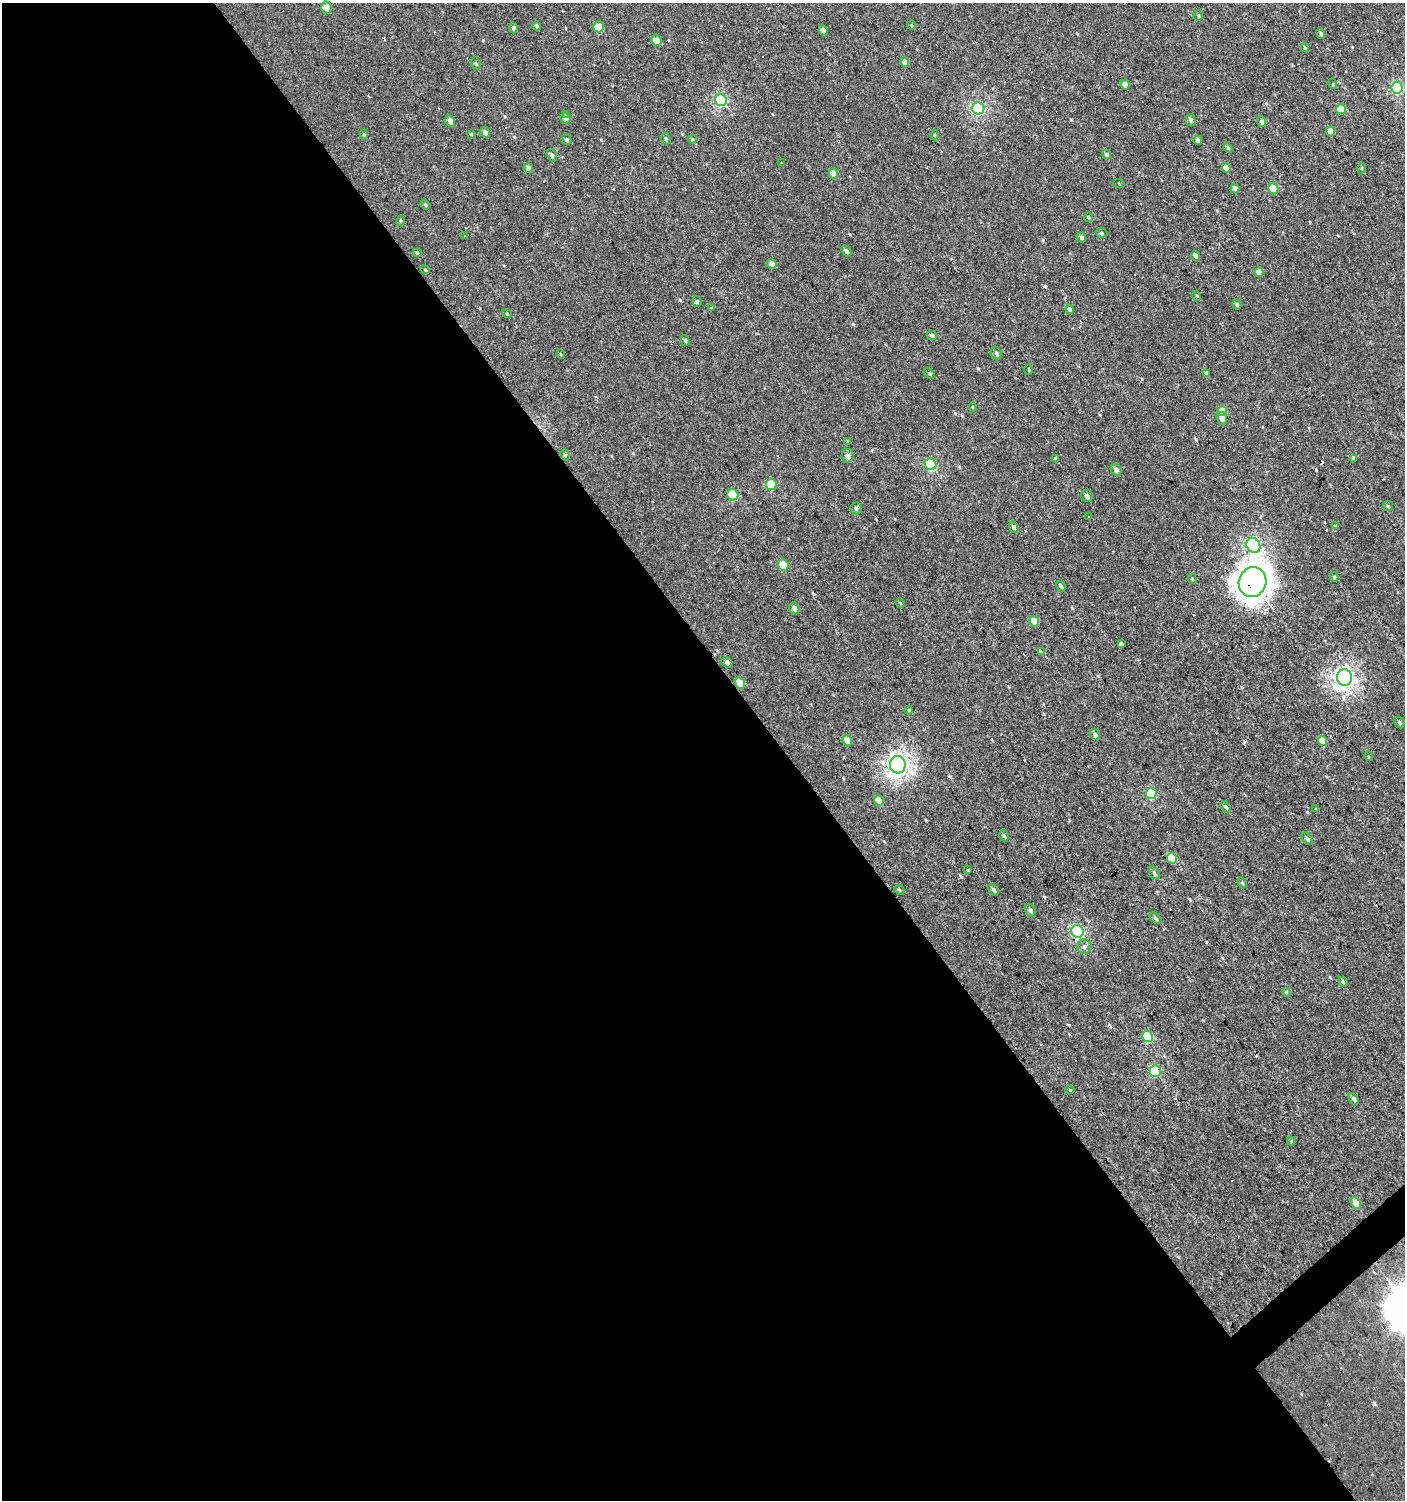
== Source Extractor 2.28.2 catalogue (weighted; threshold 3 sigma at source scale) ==
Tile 9 of 4 x 4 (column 1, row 3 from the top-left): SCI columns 201-1603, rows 1499-2996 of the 5947 x 5993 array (HDU 1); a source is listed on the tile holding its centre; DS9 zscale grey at full resolution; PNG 1407 x 1502 px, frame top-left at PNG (2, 3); each listed source drawn as its Kron ellipse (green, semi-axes under 4 px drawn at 4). Shown black and unused: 56% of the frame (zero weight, under 2 of 3 exposures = <1% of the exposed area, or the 3 px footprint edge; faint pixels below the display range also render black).
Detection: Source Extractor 2.28.2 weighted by HDU 2 'WHT'; one run over the whole footprint, this tile lists its part. Background 7.41e-04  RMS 0.0043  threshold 0.0193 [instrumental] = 3 sigma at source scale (4.5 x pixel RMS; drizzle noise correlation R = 1.50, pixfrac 1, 0.0396/0.0396 arcsec/px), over >= 5 px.
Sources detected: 142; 11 cosmic-ray / hot-pixel residue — neither listed nor drawn; the other 131 listed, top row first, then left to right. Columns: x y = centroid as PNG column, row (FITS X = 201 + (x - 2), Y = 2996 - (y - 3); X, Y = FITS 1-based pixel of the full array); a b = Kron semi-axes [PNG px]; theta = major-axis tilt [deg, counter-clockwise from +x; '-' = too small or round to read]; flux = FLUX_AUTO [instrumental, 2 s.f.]
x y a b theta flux
327 8 6 5 - 2.7
1198 15 5 4 - 0.57
912 25 4 3 - 0.42
537 26 4 4 - 1.2
598 27 5 5 - 13
513 28 5 4 - 0.84
823 30 5 4 - 1.9
1321 34 5 4 - 1.2
656 40 6 5 - 3.3
1305 48 4 3 - 0.68
905 62 5 4 - 3.3
476 63 6 4 -70 0.7
1125 84 5 4 - 2.1
1333 84 5 3 - 0.43
1397 88 6 5 - 38
721 100 6 5 - 37
978 108 6 6 - 52
1341 109 5 5 - 9.5
566 114 3 3 - 1.5
565 118 5 5 - 1.3
1191 120 6 5 - 1.2
450 121 6 5 - 2
1261 122 5 4 - 1.3
485 132 5 4 - 1.6
1330 132 5 4 - 4.2
364 134 5 4 - 0.6
471 134 3 3 - 0.33
934 135 5 3 - 0.42
666 139 6 5 - 0.75
692 139 4 3 - 4
567 140 5 5 - 0.81
1198 140 5 4 - 1.3
1228 148 5 4 - 0.51
1106 154 5 4 - 1.2
552 155 6 5 - 0.99
782 163 3 2 - 0.28
528 168 5 4 - 1.3
1226 168 5 4 - 4.5
1362 168 5 3 - 0.37
833 173 5 4 - 3.1
1119 184 5 3 - 0.36
1273 188 6 5 - 6
1235 189 5 4 - 2.1
425 205 5 4 - 0.57
1088 217 5 4 - 0.52
400 221 5 3 - 0.39
1101 233 6 5 - 0.73
465 236 3 3 - 0.97
1082 237 5 4 - 1.2
846 251 6 4 -49 1.4
417 253 4 3 - 0.48
1196 256 5 4 - 1.9
772 264 5 4 - 2.6
425 270 5 4 - 0.48
1259 272 5 4 - 3
1197 296 5 3 - 0.39
697 301 5 4 - 0.75
1237 304 5 4 - 0.78
711 308 2 2 - 0.42
1070 309 4 4 - 1.3
507 314 5 3 - 0.34
932 335 5 4 - 0.85
685 340 5 4 - 0.68
996 353 6 5 - 1.1
561 354 5 3 - 0.36
1029 369 5 3 - 0.37
1206 373 3 3 - 3.4
929 374 6 4 -35 0.59
972 407 5 3 - 0.37
1222 411 5 4 - 7.3
1222 418 6 5 - 2
847 441 3 3 - 0.5
565 455 5 4 - 0.69
847 456 7 6 - 1.6
1056 458 4 3 - 64
1353 458 3 3 - 13
930 464 6 5 - 27
1116 470 6 5 - 1.4
771 484 5 5 - 15
733 495 6 5 - 17
1087 496 6 5 - 1.4
1388 506 5 5 - 0.64
856 508 6 5 - 0.94
1089 516 3 2 - 0.45
1335 525 3 2 - 0.51
1014 527 6 4 -66 1.1
1253 545 8 6 -57 58
783 565 6 5 - 6.4
1334 577 5 4 - 0.67
1192 579 5 4 - 0.52
1252 582 15 13 68 440
1061 586 5 4 - 0.73
900 603 5 3 - 0.34
794 608 6 5 - 1.8
1034 621 5 4 - 5.7
1121 644 3 3 - 18
1041 651 3 3 - 15
727 662 6 4 -31 1.3
1344 677 8 7 - 140
740 683 6 5 - 4.5
909 710 4 3 - 0.36
1399 722 6 5 - 0.8
1095 735 6 4 -57 1.5
847 740 5 4 - 5.3
1322 741 5 4 - 5.6
1368 756 5 3 - 0.47
898 765 9 8 - 150
1151 794 5 5 - 20
879 800 5 4 - 5.4
1226 807 6 4 -54 0.83
1315 809 3 3 - 1.8
1004 836 6 4 -71 0.72
1307 839 7 4 -51 0.74
1172 858 5 5 - 11
968 870 3 3 - 4.5
1154 873 7 5 -61 0.87
1242 883 6 4 -67 0.65
899 890 5 4 - 0.57
994 890 6 4 -55 1.2
1030 910 7 5 -60 1
1156 918 7 4 -45 0.87
1077 931 6 6 - 57
1084 947 7 7 - 1.3
1343 982 5 4 - 0.76
1286 992 4 3 - 0.46
1148 1037 6 5 - 18
1155 1071 5 5 - 24
1070 1090 4 3 - 0.33
1354 1099 6 4 -58 1.1
1291 1141 4 4 - 0.4
1356 1203 6 4 -54 3.8
Overlapping masked pixels (flux is a lower limit): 3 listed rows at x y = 1252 582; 1315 809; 1155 1071